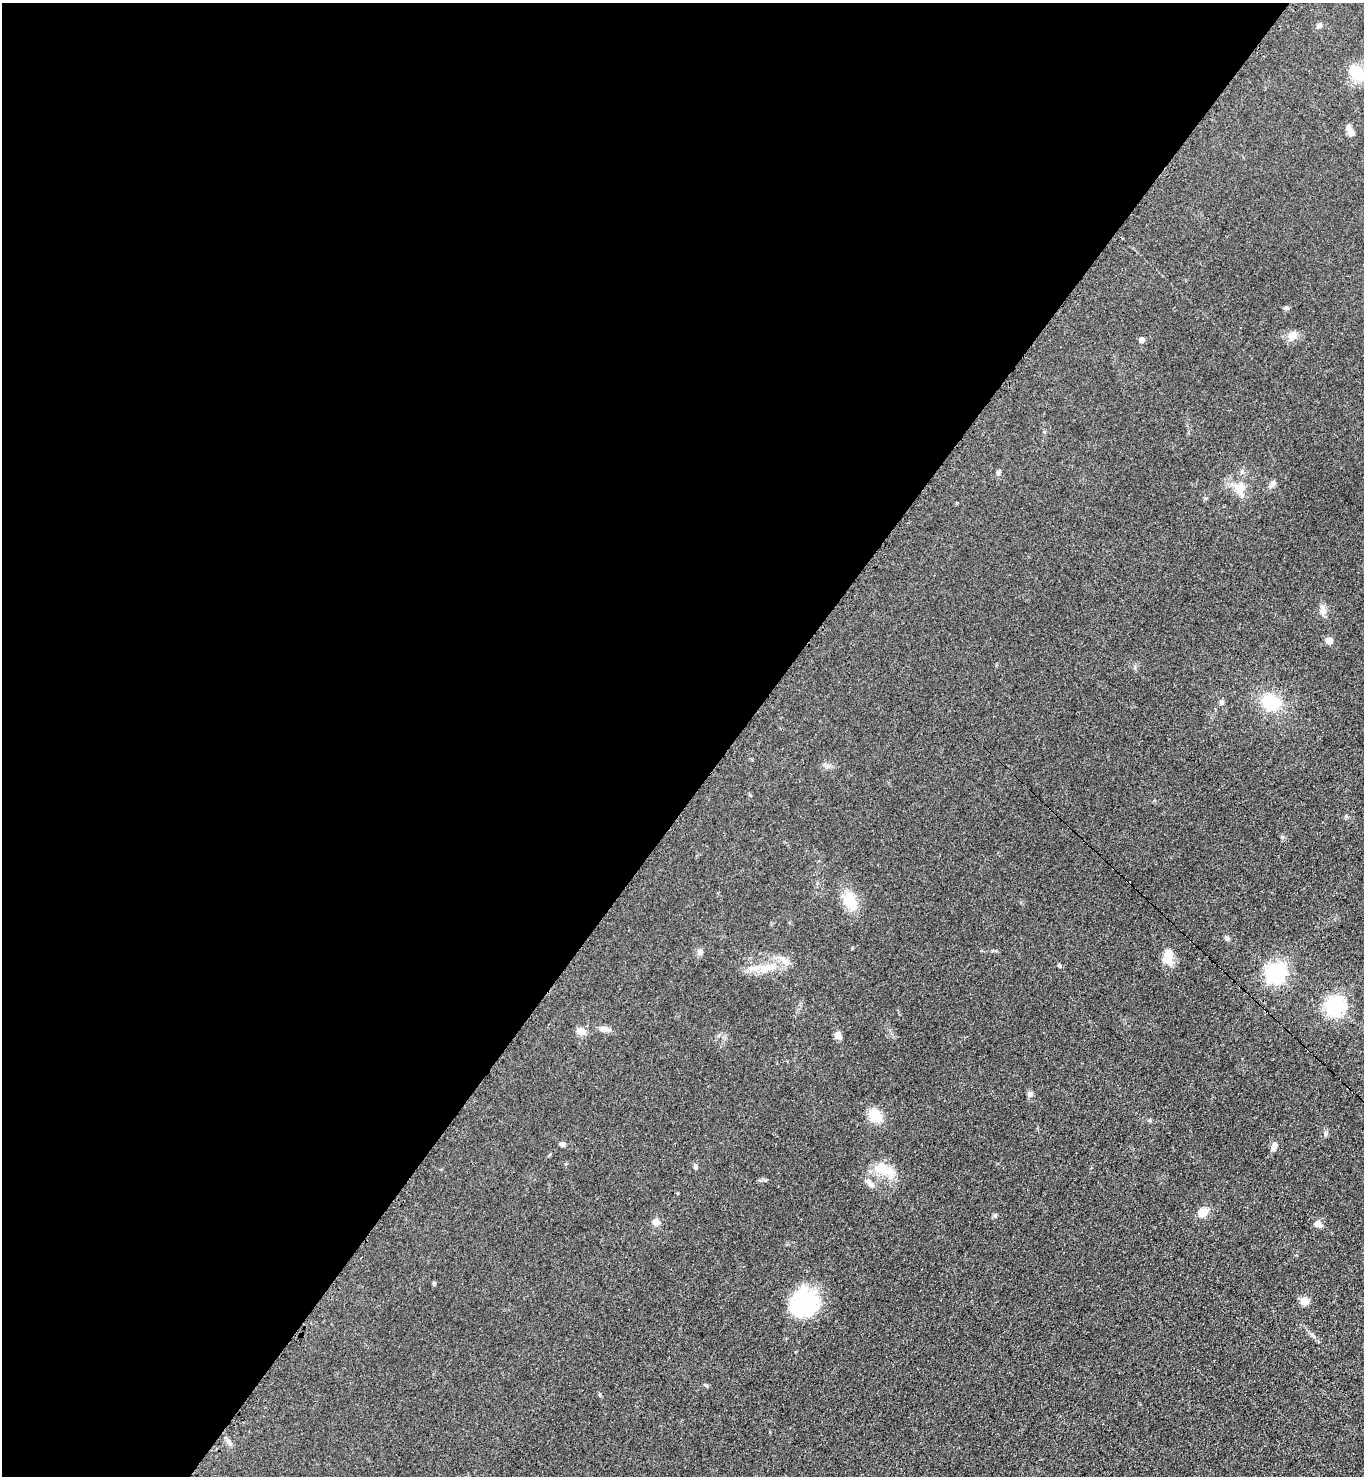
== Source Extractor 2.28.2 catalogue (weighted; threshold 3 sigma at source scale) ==
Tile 5 of 4 x 4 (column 1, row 2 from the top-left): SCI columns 372-1733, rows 3017-4490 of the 6048 x 6031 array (HDU 1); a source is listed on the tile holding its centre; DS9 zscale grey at full resolution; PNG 1366 x 1478 px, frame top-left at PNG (2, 3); no overlay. Shown black and unused: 54% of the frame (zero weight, under 3 of 4 exposures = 7% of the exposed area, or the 3 px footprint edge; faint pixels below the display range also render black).
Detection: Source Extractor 2.28.2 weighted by HDU 2 'WHT'; one run over the whole footprint, this tile lists its part. Background 0.0644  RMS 0.0073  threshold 0.0327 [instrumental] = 3 sigma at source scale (4.5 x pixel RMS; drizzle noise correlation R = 1.50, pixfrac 1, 0.05/0.05 arcsec/px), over >= 5 px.
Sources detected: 47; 2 inside a brighter object's white glare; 1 cosmic-ray / hot-pixel residue — not listed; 3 inside a brighter listed object's ellipse — not listed separately; the other 41 listed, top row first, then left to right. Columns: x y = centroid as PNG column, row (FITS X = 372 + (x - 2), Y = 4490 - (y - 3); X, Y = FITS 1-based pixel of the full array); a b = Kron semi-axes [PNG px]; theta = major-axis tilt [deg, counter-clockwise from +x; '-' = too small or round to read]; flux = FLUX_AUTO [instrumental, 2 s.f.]
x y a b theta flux
1319 26 7 6 - 1.8
1357 74 22 15 -64 15
1348 127 12 6 -84 3.1
1286 308 7 5 -1 1.3
1292 336 13 9 42 6.1
1142 340 4 4 - 4.9
998 473 7 5 -90 1.7
1272 484 10 7 49 2.8
1240 489 20 14 -89 11
1323 611 12 8 81 3.8
1329 640 5 5 - 9.4
1222 702 7 6 - 1.6
1271 702 22 18 -9 27
850 901 23 15 -56 16
1227 938 6 6 - 1.5
700 952 8 7 - 2.6
1168 959 16 11 -50 8.1
1059 965 6 4 -18 0.83
768 967 25 9 4 12
1275 972 9 7 -5 310
1335 1006 7 7 - 310
603 1029 14 8 -12 3.9
581 1032 12 9 -5 4.9
838 1035 11 8 -79 3.2
1030 1094 7 6 - 2.2
875 1115 13 11 -52 16
1326 1134 7 5 -77 1.4
562 1144 6 5 - 2.3
1274 1147 11 6 69 3.4
695 1167 7 5 75 1.3
884 1169 36 15 -36 16
871 1185 10 8 -42 3.3
1203 1212 12 9 41 7.4
995 1215 7 5 70 1.1
655 1222 8 8 - 4.2
1318 1224 10 8 -19 3.7
434 1283 6 4 72 0.83
1304 1301 9 8 - 5.8
804 1303 30 28 42 58
706 1385 6 4 -19 0.92
229 1442 10 6 -59 2.6
Unlisted compact peaks at least as high as the median listed source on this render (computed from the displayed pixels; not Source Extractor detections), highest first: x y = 1312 1335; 1150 1120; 1346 816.